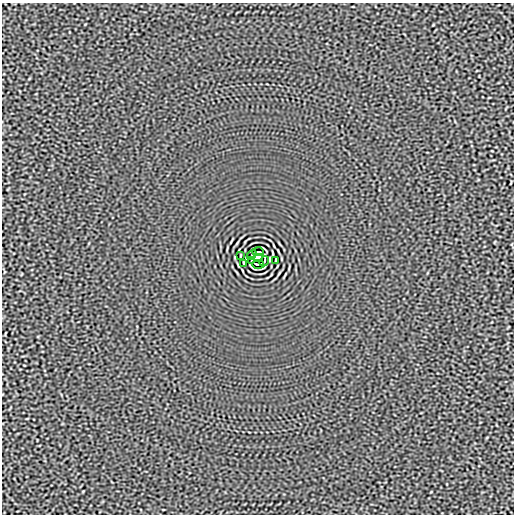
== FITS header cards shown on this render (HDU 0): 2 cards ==
NAXIS1  =                  512
NAXIS2  =                  512

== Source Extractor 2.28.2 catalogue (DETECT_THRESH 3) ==
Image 512 x 512 px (HDU 0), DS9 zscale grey, 1 PNG px = 1 image px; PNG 516 x 516 px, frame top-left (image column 1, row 512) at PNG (2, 3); each listed source drawn as its Kron ellipse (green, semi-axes under 4 px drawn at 4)
Background -3.07e-05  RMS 0.0015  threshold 0.00465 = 3 sigma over >= 5 px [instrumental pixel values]
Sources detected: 9; all 9 listed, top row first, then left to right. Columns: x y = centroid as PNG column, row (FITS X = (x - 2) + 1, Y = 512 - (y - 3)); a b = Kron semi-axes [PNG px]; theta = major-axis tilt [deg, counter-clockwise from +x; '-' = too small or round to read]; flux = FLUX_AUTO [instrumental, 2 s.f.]
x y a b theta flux
258 252 6 2 0 0.15
252 255 5 2 - 0.032
240 256 3 2 - 0.064
258 258 5 4 - 4
276 260 3 2 - 0.064
251 261 3 2 - 0.082
264 261 5 2 - 0.032
244 263 4 2 - 0.086
258 264 6 2 0 0.15